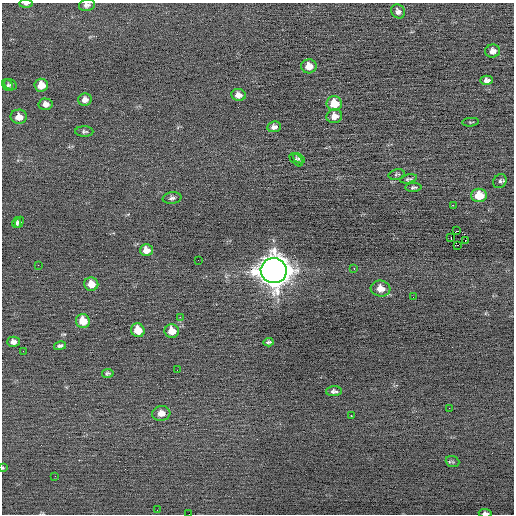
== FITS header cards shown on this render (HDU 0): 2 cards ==
NAXIS1  =                  512 / Axis length
NAXIS2  =                  512 / Axis length

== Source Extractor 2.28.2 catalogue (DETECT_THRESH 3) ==
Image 512 x 512 px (HDU 0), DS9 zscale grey, 1 PNG px = 1 image px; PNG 516 x 516 px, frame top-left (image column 1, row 512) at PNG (2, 3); each listed source drawn as its Kron ellipse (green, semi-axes under 4 px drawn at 4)
Background -0.0572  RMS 0.64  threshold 1.93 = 3 sigma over >= 5 px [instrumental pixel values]
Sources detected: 61; all 61 listed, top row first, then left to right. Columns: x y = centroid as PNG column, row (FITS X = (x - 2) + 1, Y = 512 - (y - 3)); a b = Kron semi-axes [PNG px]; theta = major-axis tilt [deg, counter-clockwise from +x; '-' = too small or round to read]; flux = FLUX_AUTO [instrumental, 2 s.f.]
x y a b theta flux
26 4 7 3 1 98
87 5 8 6 12 160
398 11 7 6 - 160
493 51 7 6 - 230
309 66 7 7 - 440
487 80 6 4 -2 160
8 85 6 5 - 79
10 85 7 5 -31 83
41 85 7 6 - 500
238 95 7 6 - 240
85 100 7 6 - 220
46 104 7 6 - 220
334 104 8 7 - 840
334 116 8 7 - 320
19 117 8 7 - 410
471 122 8 2 5 41
274 127 7 5 8 180
84 132 9 5 0 91
299 158 7 3 -36 81
296 160 8 5 -44 87
397 174 8 5 14 74
409 179 9 3 13 77
500 181 7 6 - 100
413 187 8 4 3 81
479 195 8 7 - 870
172 198 9 6 9 120
453 205 2 2 - 400
19 222 6 4 66 71
17 223 5 3 - 94
457 231 3 2 - 170
451 237 3 2 - 680
465 240 2 2 - 70
458 245 3 2 - 7200
146 250 6 6 - 340
198 260 2 2 - 34
38 265 2 2 - 26
354 268 2 2 - 110
274 271 13 12 - 75000
91 284 7 6 - 430
380 289 10 8 -7 450
413 297 2 2 - 18
180 317 2 2 - 160
83 321 7 6 - 680
138 330 7 6 - 640
172 331 7 7 - 570
13 342 6 5 - 190
268 342 5 3 - 74
60 346 6 4 12 100
23 351 2 2 - 20
177 370 2 2 - 89
108 373 6 4 11 83
334 391 8 5 3 120
449 408 2 2 - 55
161 413 9 7 7 350
351 416 2 2 - 43
453 462 7 5 -20 64
3 468 4 4 - 48
55 476 2 2 - 71
157 510 2 2 - 17
485 513 7 3 -4 110
189 514 2 2 - 160
At the frame edge (FLAGS 8, measured only in part): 5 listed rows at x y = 26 4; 87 5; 3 468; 485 513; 189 514